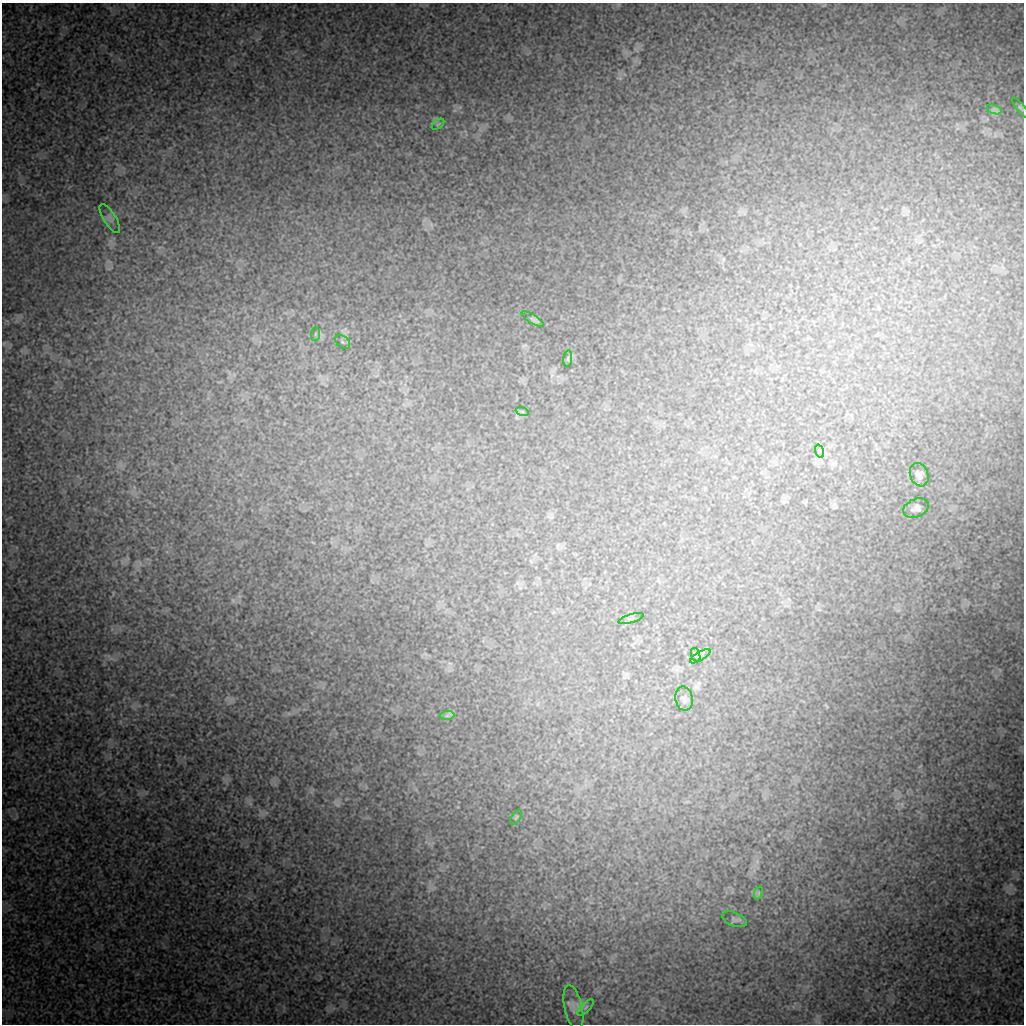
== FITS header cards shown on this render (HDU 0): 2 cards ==
NAXIS1  =                 1022 / length of data axis 1
NAXIS2  =                 1022 / length of data axis 2

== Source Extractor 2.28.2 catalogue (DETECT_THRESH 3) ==
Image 1022 x 1022 px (HDU 0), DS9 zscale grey, 1 PNG px = 1 image px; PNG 1026 x 1026 px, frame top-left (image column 1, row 1022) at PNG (2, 3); each listed source drawn as its Kron ellipse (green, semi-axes under 4 px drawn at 4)
Background 8930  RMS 42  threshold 125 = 3 sigma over >= 5 px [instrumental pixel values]
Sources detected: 22; all 22 listed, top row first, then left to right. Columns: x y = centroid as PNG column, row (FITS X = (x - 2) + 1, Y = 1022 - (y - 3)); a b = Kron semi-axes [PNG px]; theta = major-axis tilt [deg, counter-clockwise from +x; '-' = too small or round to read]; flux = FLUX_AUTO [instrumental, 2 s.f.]
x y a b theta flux
1020 108 12 3 -51 4900
994 109 7 4 -19 7700
438 124 7 3 37 3700
110 219 16 6 -57 12000
533 319 13 3 -32 6100
315 334 7 4 89 5300
342 342 8 5 -41 7100
568 359 8 3 85 3800
522 411 6 4 -19 3800
819 451 7 4 -71 5600
919 475 12 9 -68 13000
916 508 13 9 21 12000
631 619 13 2 17 4400
696 655 7 4 -71 5300
700 656 11 3 32 5300
684 699 12 8 -79 14000
447 715 7 4 1 6400
516 817 8 3 56 3500
758 893 7 4 72 4000
734 919 13 6 -23 9200
586 1007 10 4 45 6300
573 1008 23 9 -77 24000